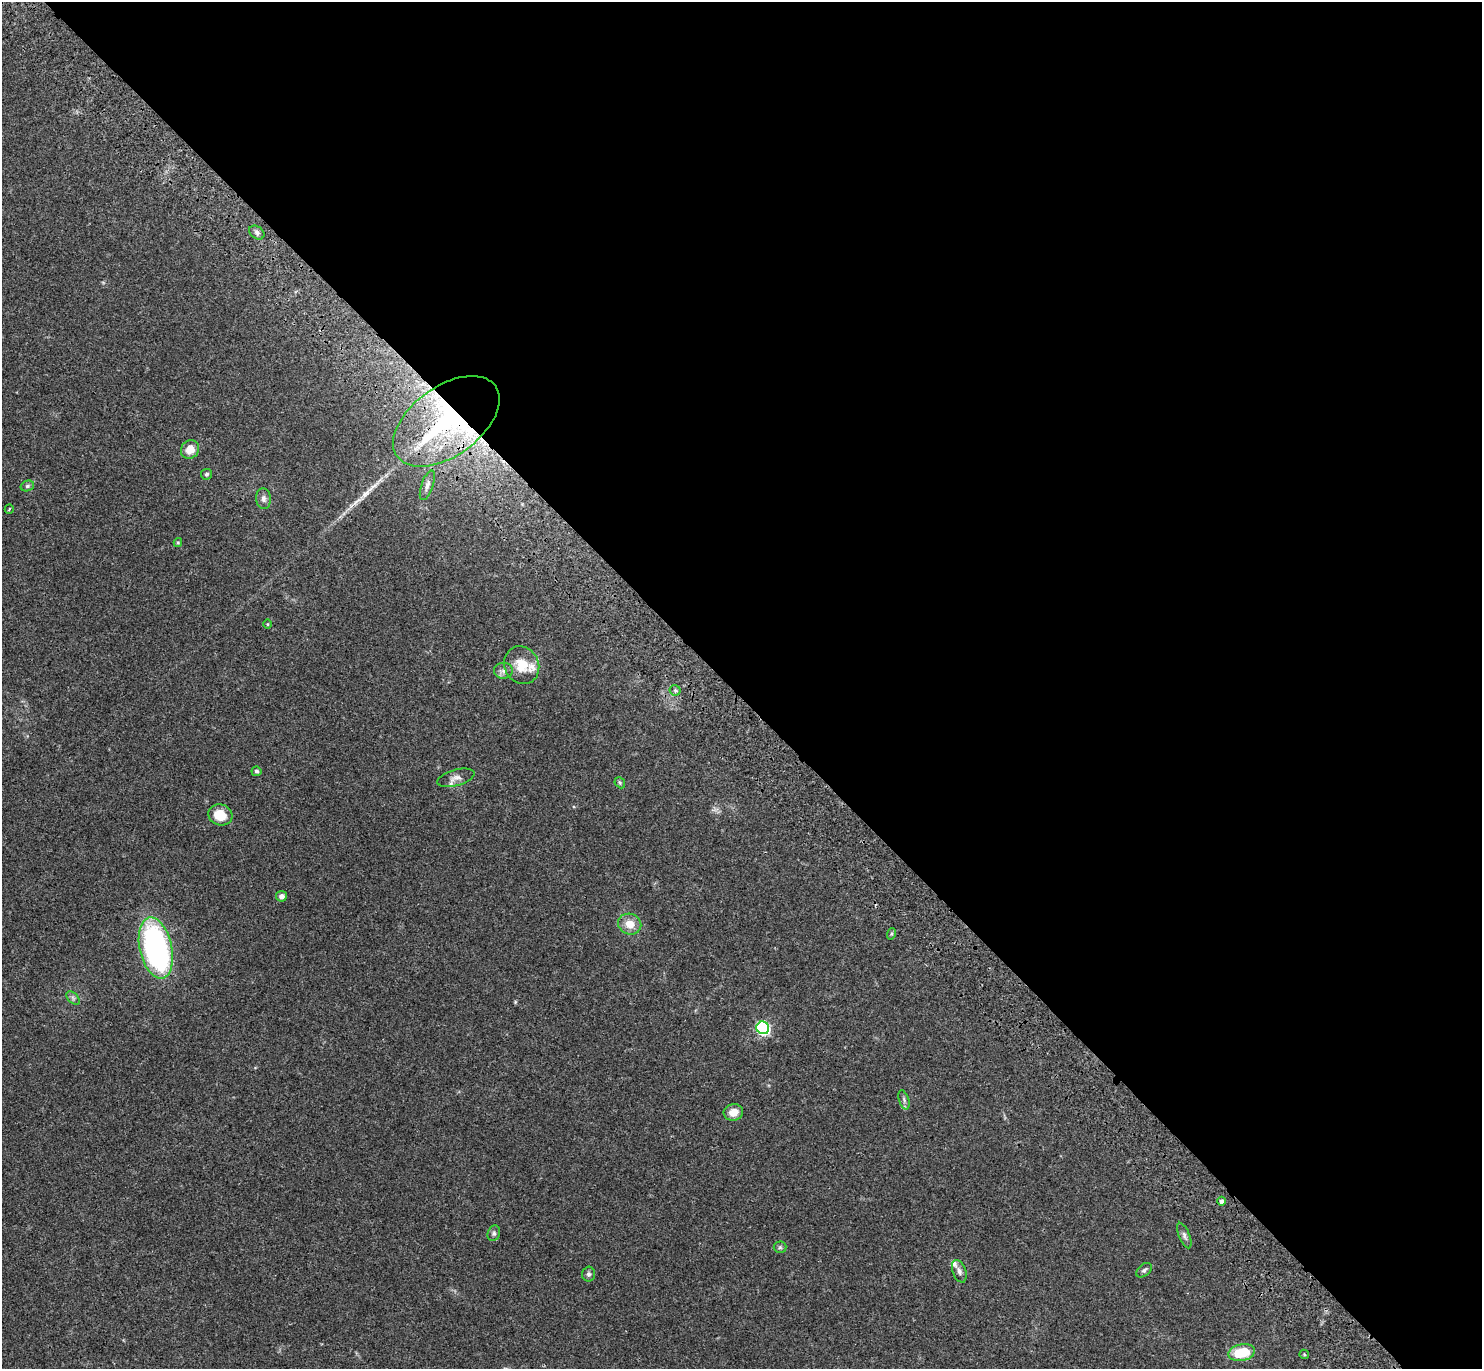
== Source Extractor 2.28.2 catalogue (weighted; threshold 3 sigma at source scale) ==
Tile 8 of 4 x 4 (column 4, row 2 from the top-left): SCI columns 4536-6015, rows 2982-4348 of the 6115 x 6103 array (HDU 1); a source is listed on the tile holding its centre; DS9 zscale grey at full resolution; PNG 1484 x 1371 px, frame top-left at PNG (2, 2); each listed source drawn as its Kron ellipse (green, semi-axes under 4 px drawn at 4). Shown black and unused: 51% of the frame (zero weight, under 3 of 4 exposures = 6% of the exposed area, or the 3 px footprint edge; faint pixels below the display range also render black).
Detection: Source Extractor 2.28.2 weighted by HDU 2 'WHT'; one run over the whole footprint, this tile lists its part. Background 0.0501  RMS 0.0056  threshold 0.0252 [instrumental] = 3 sigma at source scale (4.5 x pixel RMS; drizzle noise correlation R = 1.50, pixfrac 1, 0.05/0.05 arcsec/px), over >= 5 px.
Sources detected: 38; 1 long thin detection or spike segment (spike, bleed or trail) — neither listed nor drawn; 3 inside a brighter listed object's ellipse — not listed separately; the other 34 listed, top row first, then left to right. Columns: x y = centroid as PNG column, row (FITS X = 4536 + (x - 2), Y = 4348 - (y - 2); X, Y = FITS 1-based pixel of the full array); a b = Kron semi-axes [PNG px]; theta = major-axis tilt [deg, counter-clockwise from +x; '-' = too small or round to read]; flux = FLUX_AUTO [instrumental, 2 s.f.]
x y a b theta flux
257 233 8 6 -34 1.6
446 421 60 35 36 110
190 449 10 8 47 6.7
206 474 5 5 - 1.2
427 485 15 5 71 2.4
27 486 7 5 16 1.2
264 499 10 7 -83 2.1
9 509 5 2 - 0.48
178 543 4 4 - 0.6
267 624 5 3 - 0.49
522 665 19 17 -61 11
503 671 9 8 - 2.4
675 690 5 5 - 0.96
256 771 5 5 - 0.99
456 778 19 8 15 3.2
620 783 6 4 -47 0.87
220 815 12 10 -18 9.4
281 896 5 5 - 2.3
630 924 12 10 -21 6.8
891 934 6 4 71 0.64
156 948 31 16 -77 130
73 998 8 5 -46 1.4
763 1028 6 6 - 83
904 1100 10 5 -73 1.5
733 1112 10 8 13 5.7
1221 1201 4 4 - 1.9
494 1233 8 6 71 1.5
1184 1235 13 5 -68 1.7
780 1247 6 6 - 1
1144 1270 9 5 41 1.4
959 1271 12 6 -69 2.5
588 1274 7 6 - 1.2
1242 1353 13 8 11 18
1304 1354 5 4 - 0.61
Overlapping masked pixels (flux is a lower limit): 1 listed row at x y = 446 421